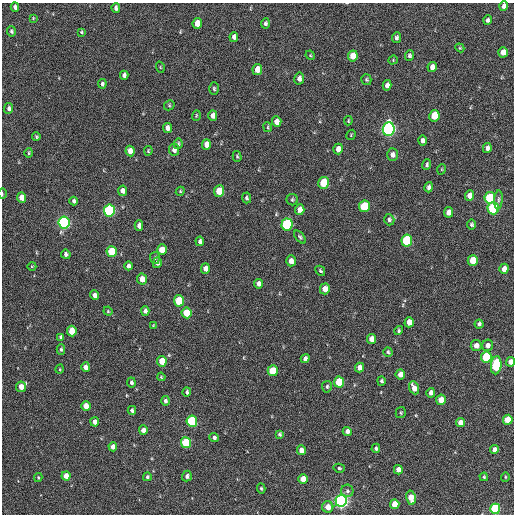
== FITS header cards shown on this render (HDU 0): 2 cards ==
NAXIS1  =                  512 / Axis length
NAXIS2  =                  512 / Axis length

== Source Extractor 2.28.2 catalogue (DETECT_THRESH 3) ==
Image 512 x 512 px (HDU 0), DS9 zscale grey, 1 PNG px = 1 image px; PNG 516 x 516 px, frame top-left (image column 1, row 512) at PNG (2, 3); each listed source drawn as its Kron ellipse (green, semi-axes under 4 px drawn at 4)
Background 213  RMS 14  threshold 43.2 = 3 sigma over >= 5 px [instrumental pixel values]
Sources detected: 161; all 161 listed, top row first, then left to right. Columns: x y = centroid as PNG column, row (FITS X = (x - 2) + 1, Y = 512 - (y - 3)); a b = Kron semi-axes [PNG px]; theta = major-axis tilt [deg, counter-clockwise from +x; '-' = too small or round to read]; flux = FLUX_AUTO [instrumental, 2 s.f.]
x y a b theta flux
504 6 5 4 - 3600
15 7 4 4 - 3300
116 8 5 3 - 2600
33 18 4 3 - 800
488 20 5 4 - 2500
197 23 5 4 - 11000
265 23 5 4 - 2000
11 31 5 4 - 1900
81 32 3 3 - 1000
234 37 5 4 - 3200
396 38 5 4 - 2300
460 48 4 3 - 910
503 52 5 4 - 8100
310 55 5 3 - 940
409 55 5 4 - 2100
353 56 5 5 - 14000
393 60 5 4 - 980
160 67 6 3 -72 750
432 67 5 4 - 5800
257 69 5 4 - 9600
124 75 4 4 - 2400
299 78 6 5 - 4500
366 80 5 5 - 1600
102 84 5 4 - 1800
387 85 5 4 - 5200
214 89 6 4 -87 1500
169 105 5 5 - 1300
9 108 5 4 - 2500
196 115 5 3 - 1000
213 115 5 4 - 5500
434 116 6 5 - 23000
348 121 5 3 - 970
277 122 5 4 - 8100
268 127 5 3 - 1100
167 128 5 4 - 4300
389 129 7 6 - 300000
351 135 5 3 - 900
36 137 4 3 - 1200
422 140 5 4 - 3200
178 144 5 4 - 1400
206 145 5 4 - 9100
487 148 5 4 - 3300
338 149 5 4 - 6600
174 150 6 5 - 4400
130 151 5 4 - 7800
148 151 5 3 - 1100
29 153 4 4 - 1100
393 155 6 5 - 5000
237 156 5 4 - 1400
427 165 5 4 - 1800
442 169 5 3 - 840
323 183 6 5 - 32000
429 187 5 4 - 3000
122 191 5 4 - 4700
180 191 4 4 - 1100
219 191 6 5 - 20000
2 194 5 2 - 830
469 196 5 4 - 7900
22 197 5 4 - 10000
246 198 5 4 - 1600
490 198 6 5 - 59000
292 200 6 5 - 1700
498 200 9 4 85 2100
74 201 4 3 - 2400
364 206 6 5 - 49000
493 208 6 5 - 80000
109 210 6 5 - 130000
300 210 5 4 - 5600
449 212 5 4 - 7000
389 220 6 5 - 2100
64 222 6 5 - 220000
471 224 5 4 - 1700
287 225 6 5 - 92000
139 226 5 4 - 4500
300 237 7 4 -50 1700
407 240 6 5 - 73000
200 241 4 4 - 2400
162 250 5 5 - 11000
112 252 5 5 - 36000
66 254 5 4 - 2500
155 258 6 5 - 1500
473 260 5 5 - 19000
291 261 5 4 - 5400
157 263 5 4 - 2700
32 266 4 3 - 730
129 266 4 4 - 2800
205 269 5 4 - 6100
504 269 5 4 - 6600
320 271 5 3 - 1400
142 279 5 5 - 9400
259 284 4 4 - 3900
325 289 5 5 - 9500
95 295 5 4 - 4100
179 301 5 5 - 39000
108 311 5 4 - 970
145 311 4 4 - 3100
187 313 5 5 - 27000
409 322 5 4 - 9300
479 324 4 4 - 2300
153 326 3 3 - 860
72 331 5 4 - 18000
399 331 5 4 - 1700
61 337 4 4 - 2600
371 339 5 4 - 8500
476 345 6 5 - 6500
487 345 6 5 - 4000
61 350 5 4 - 1600
388 352 4 4 - 1600
486 357 5 5 - 53000
305 358 4 4 - 3500
162 361 5 4 - 18000
511 362 5 4 - 6000
496 365 9 5 85 58000
86 367 5 4 - 5900
360 367 5 4 - 6700
60 369 5 3 - 890
273 371 5 5 - 27000
400 374 5 4 - 6800
161 377 4 3 - 910
381 381 5 4 - 1600
131 382 5 4 - 2100
339 382 5 5 - 41000
21 387 5 5 - 7500
327 387 6 5 - 1800
414 388 7 4 -67 6900
187 392 4 3 - 1900
431 393 5 4 - 4900
441 400 5 5 - 11000
165 401 5 4 - 2300
86 406 5 4 - 11000
132 410 4 4 - 2600
401 413 5 5 - 1400
508 420 5 5 - 19000
192 421 5 5 - 80000
95 422 4 4 - 4300
460 423 4 4 - 7500
143 430 4 4 - 6000
347 431 4 4 - 3900
280 434 4 3 - 1600
214 438 5 4 - 2300
186 443 5 5 - 60000
113 447 4 4 - 4900
376 448 4 4 - 1700
494 449 4 4 - 5100
301 450 5 4 - 7400
339 468 5 4 - 1500
398 470 5 4 - 8200
66 476 4 4 - 9800
187 476 5 5 - 2800
38 477 4 4 - 1100
147 477 4 4 - 1600
484 477 4 4 - 1300
505 477 4 4 - 1100
303 479 5 4 - 12000
261 488 5 4 - 1300
347 491 6 6 - 2300
411 498 7 4 -79 12000
341 501 6 5 - 330000
395 504 5 4 - 17000
328 507 6 5 - 10000
495 509 5 5 - 76000
At the frame edge (FLAGS 8, measured only in part): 4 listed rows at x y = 504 6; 2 194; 511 362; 495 509